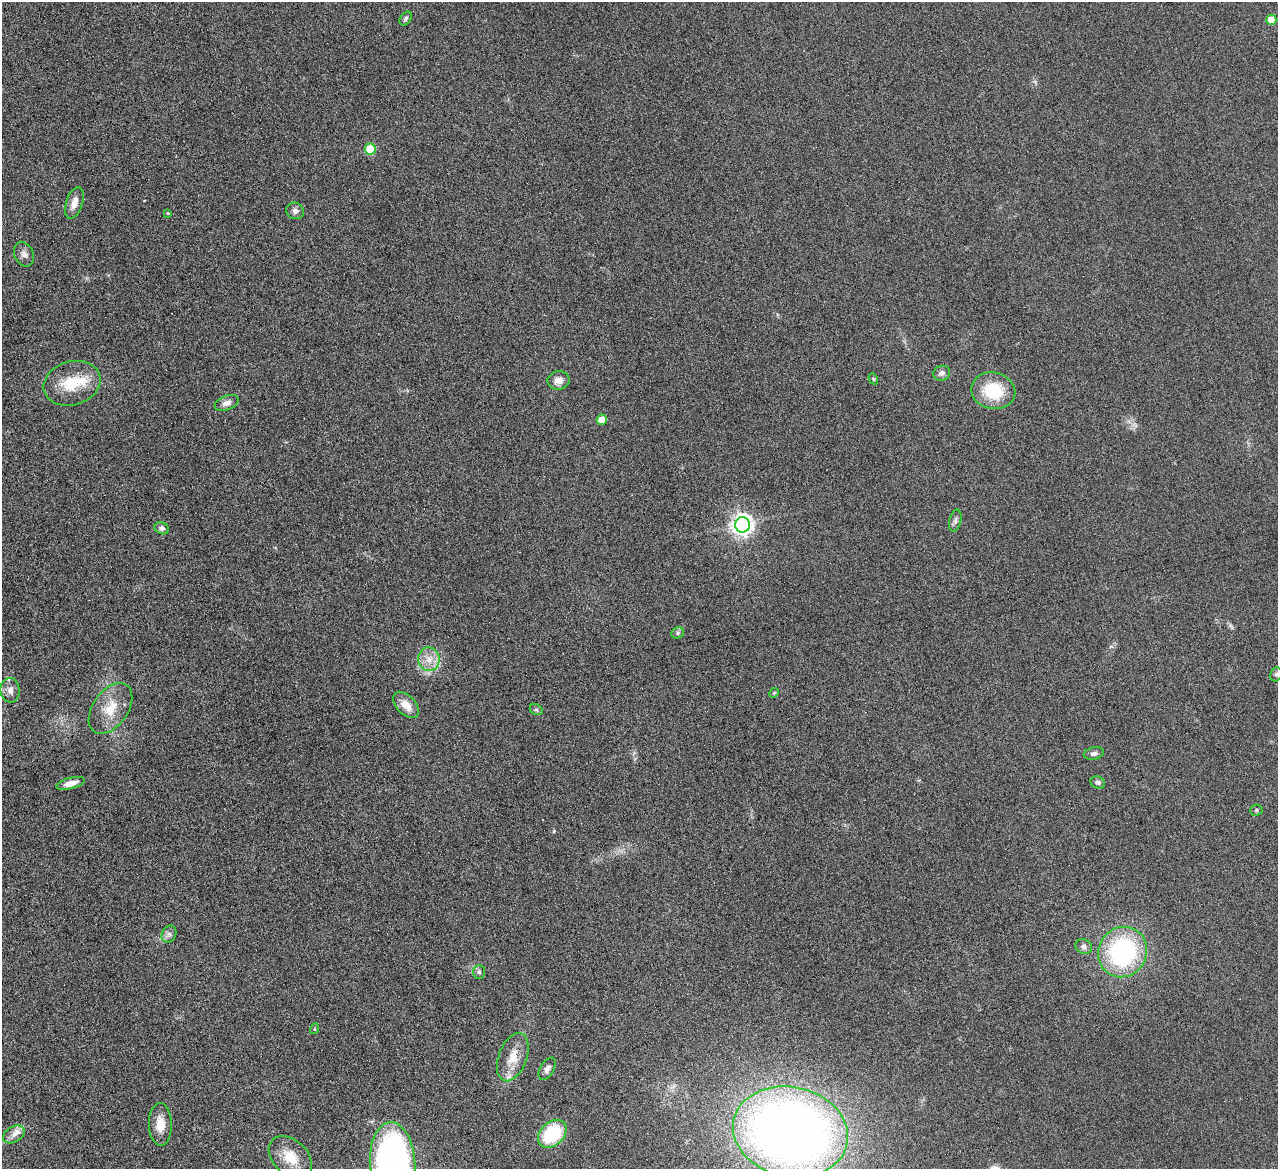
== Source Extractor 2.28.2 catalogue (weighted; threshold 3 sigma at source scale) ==
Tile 7 of 4 x 4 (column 3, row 2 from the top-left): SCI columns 2558-3833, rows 2608-3774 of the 5114 x 5096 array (HDU 1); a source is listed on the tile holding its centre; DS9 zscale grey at full resolution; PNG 1280 x 1171 px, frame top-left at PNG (2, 2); each listed source drawn as its Kron ellipse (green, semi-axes under 4 px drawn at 4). Nothing masked; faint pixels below the display range render black.
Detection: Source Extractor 2.28.2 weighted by HDU 2 'WHT'; one run over the whole footprint, this tile lists its part. Background 0.0891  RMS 0.0087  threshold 0.0355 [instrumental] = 3 sigma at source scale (4.09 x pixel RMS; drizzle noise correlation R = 1.36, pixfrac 0.8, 0.05/0.05 arcsec/px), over >= 5 px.
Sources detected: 45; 3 inside a brighter listed object's ellipse — not listed separately; the other 42 listed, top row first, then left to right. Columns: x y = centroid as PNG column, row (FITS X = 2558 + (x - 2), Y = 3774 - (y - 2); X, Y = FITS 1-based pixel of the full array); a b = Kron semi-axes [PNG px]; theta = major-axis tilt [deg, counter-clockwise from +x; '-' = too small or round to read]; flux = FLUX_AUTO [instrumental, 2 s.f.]
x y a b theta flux
406 18 7 5 53 1.7
1271 20 5 5 - 14
370 149 5 5 - 32
74 203 16 8 73 7.5
295 211 9 8 - 3.1
168 213 4 3 - 0.7
24 254 13 9 -64 4.1
942 373 8 7 - 3.3
873 379 6 4 -60 0.95
559 380 11 9 8 6.2
72 383 29 21 17 29
993 391 22 18 -12 35
227 403 12 7 21 4.5
602 420 5 5 - 12
955 521 11 6 77 2.5
742 525 8 7 - 480
162 528 7 6 - 2.5
678 633 6 5 - 1.6
429 659 12 10 -89 9.1
1276 674 7 5 69 1.6
10 690 12 9 -83 5.2
774 693 5 4 - 0.99
406 705 16 9 -46 9.3
110 708 28 17 55 21
536 710 7 5 -28 1.5
1094 753 10 6 12 2.8
1098 782 7 5 -20 2.6
70 783 15 5 14 7.2
1256 810 6 5 - 1.4
169 934 9 7 64 2.9
1084 946 8 7 - 2.8
1123 952 26 24 57 110
479 972 7 5 -89 1.8
314 1029 5 3 - 0.68
513 1057 25 14 69 15
547 1069 12 7 59 3.4
160 1124 21 11 -88 11
790 1132 58 45 -12 810
14 1134 11 8 30 4.9
552 1134 16 11 43 51
290 1157 25 17 -43 18
393 1163 41 22 -87 330
Isophote crosses this tile's border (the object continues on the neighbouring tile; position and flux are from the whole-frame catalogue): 1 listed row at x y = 393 1163